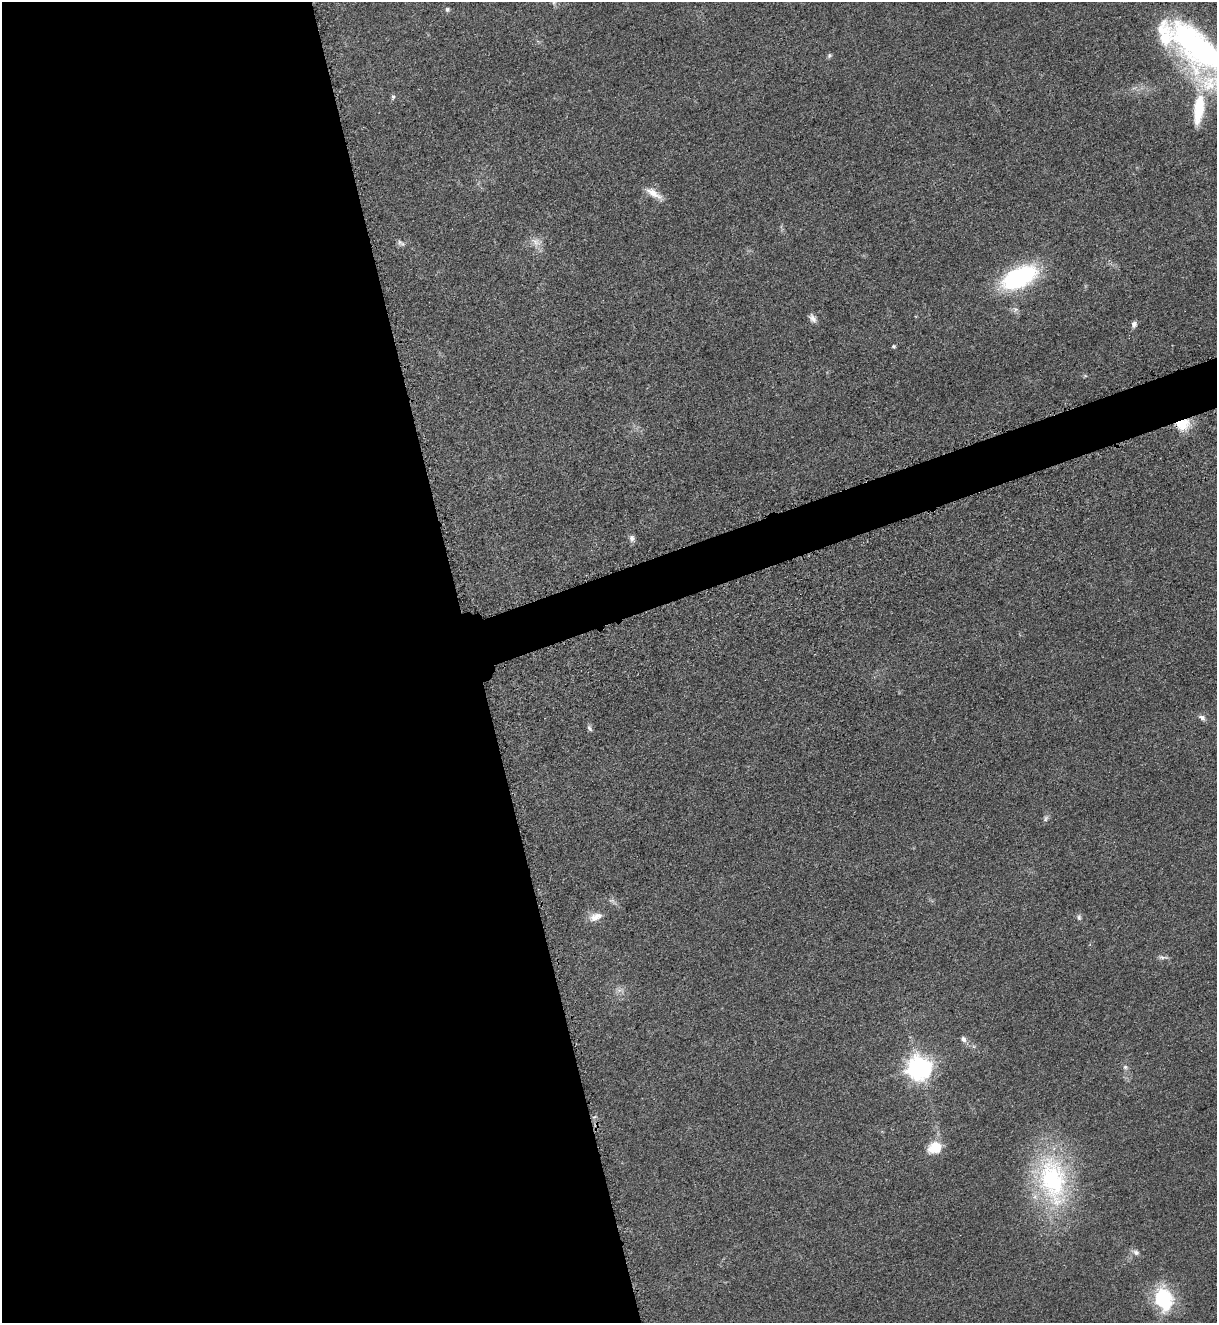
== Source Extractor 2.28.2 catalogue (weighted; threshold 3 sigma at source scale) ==
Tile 9 of 4 x 4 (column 1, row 3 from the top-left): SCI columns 282-1496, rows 1386-2706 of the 5317 x 5365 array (HDU 1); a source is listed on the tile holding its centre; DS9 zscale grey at full resolution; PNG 1219 x 1325 px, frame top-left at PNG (2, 2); no overlay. Shown black and unused: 41% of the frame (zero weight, under 3 of 5 exposures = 4% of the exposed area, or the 3 px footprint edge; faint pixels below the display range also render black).
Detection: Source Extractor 2.28.2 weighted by HDU 2 'WHT'; one run over the whole footprint, this tile lists its part. Background 0.051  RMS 0.0059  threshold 0.0267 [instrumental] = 3 sigma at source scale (4.5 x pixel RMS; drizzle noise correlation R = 1.50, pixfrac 1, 0.05/0.05 arcsec/px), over >= 5 px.
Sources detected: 29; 1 inside a brighter listed object's ellipse — not listed separately; the other 28 listed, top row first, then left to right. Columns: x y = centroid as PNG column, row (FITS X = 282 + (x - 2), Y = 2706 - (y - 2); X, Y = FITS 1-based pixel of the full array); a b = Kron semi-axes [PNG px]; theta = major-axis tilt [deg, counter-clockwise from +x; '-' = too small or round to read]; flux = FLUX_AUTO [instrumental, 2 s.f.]
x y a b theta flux
554 3 6 5 - 0.99
447 9 6 6 - 1.2
1197 47 79 34 -52 160
829 55 7 5 48 1.1
393 97 8 5 79 1.1
1199 109 39 13 82 26
653 193 24 8 -32 6.6
536 242 16 12 -26 5.9
401 243 11 6 -31 1.9
1019 277 33 17 26 80
813 318 11 7 -56 2.8
1134 324 7 6 - 2.4
893 346 5 5 - 0.87
1183 424 17 14 23 13
632 538 9 7 -78 2.3
1202 718 10 6 -36 2.2
589 728 9 4 -55 1.5
1046 819 10 6 56 1.7
596 917 18 10 18 5.9
1079 917 8 6 88 1.5
1162 957 13 5 -5 2
963 1039 7 6 - 2.3
1125 1067 7 6 - 1.4
919 1068 8 8 - 510
935 1148 13 10 23 16
1053 1180 76 40 -79 97
1136 1252 9 7 -37 2.5
1163 1299 26 20 -76 38
Overlapping masked pixels (flux is a lower limit): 1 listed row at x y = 1183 424
Isophote crosses this tile's border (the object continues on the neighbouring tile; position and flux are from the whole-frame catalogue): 1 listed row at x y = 1197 47